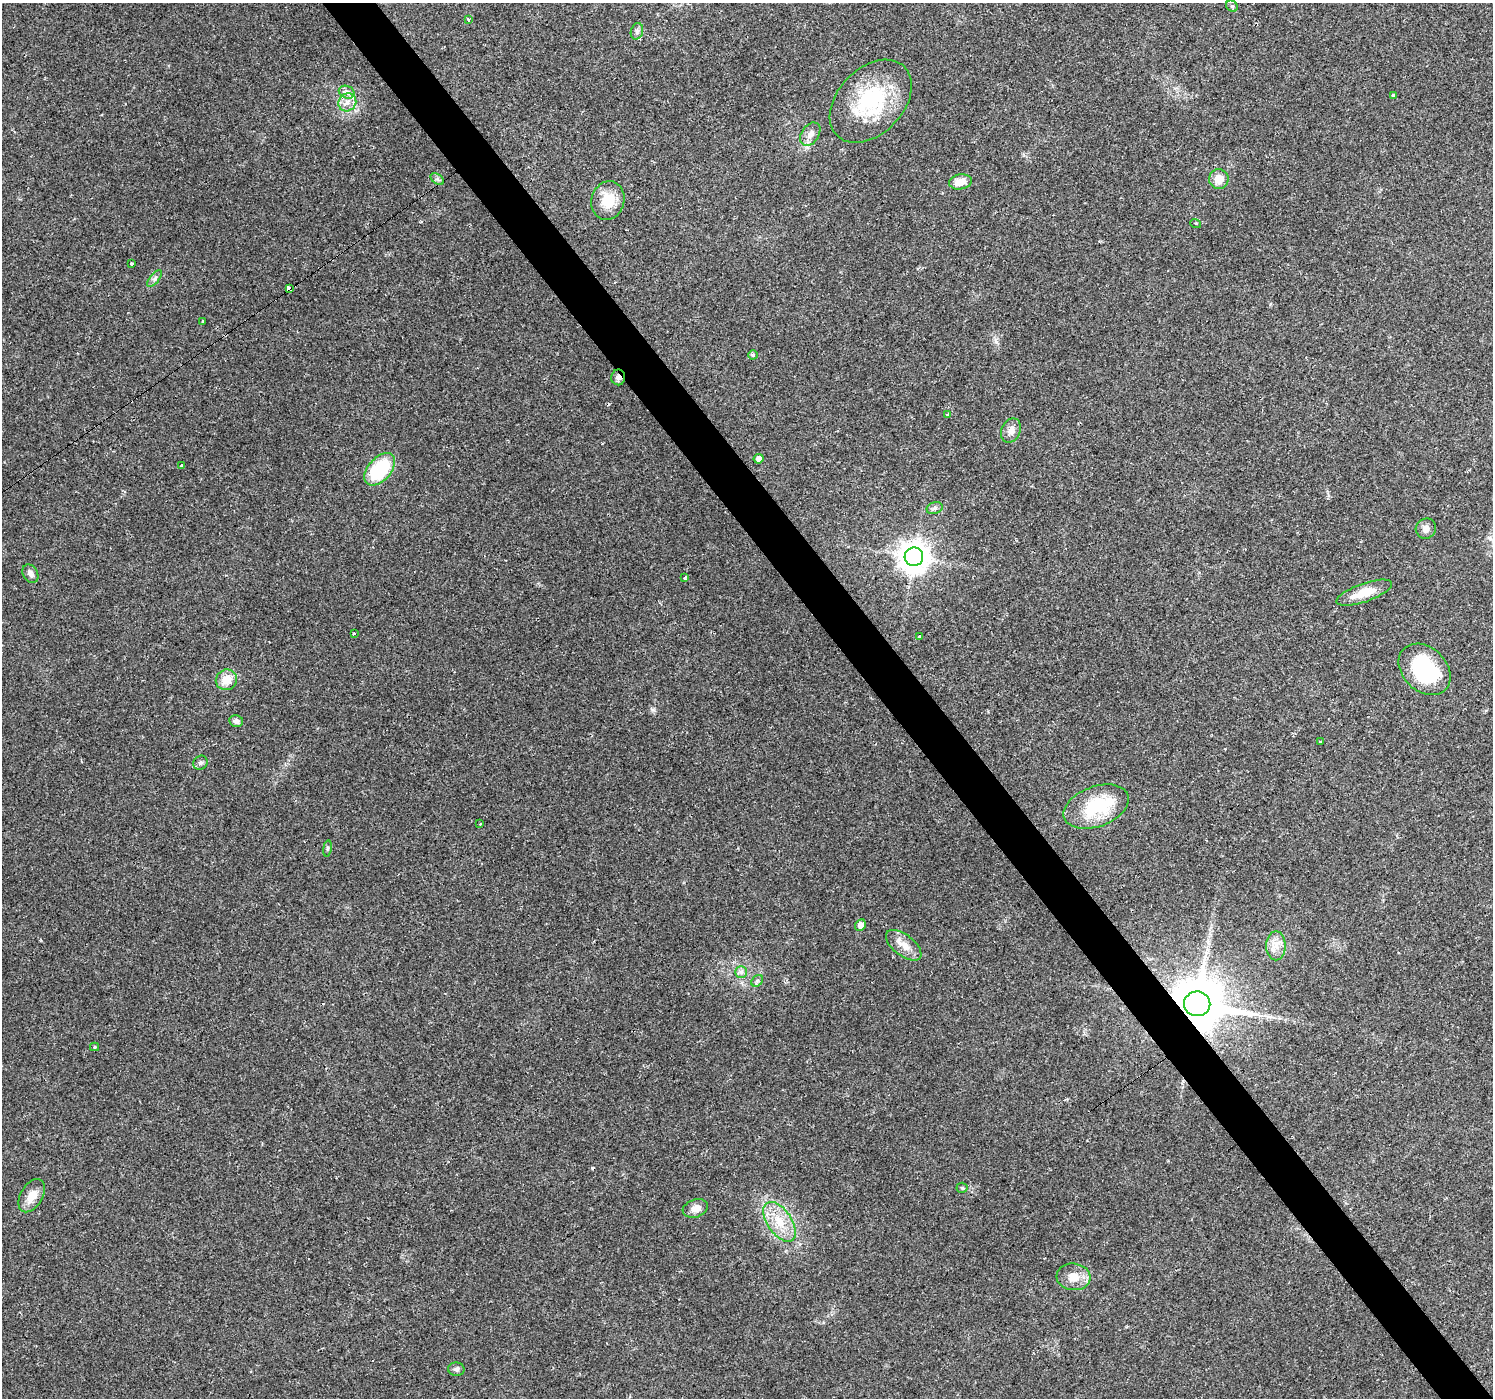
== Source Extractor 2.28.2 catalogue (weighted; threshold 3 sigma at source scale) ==
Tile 6 of 4 x 4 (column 2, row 2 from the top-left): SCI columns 1492-2982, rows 2982-4377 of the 5963 x 5900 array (HDU 1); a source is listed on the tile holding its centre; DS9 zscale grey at full resolution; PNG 1495 x 1400 px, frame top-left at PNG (2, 3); each listed source drawn as its Kron ellipse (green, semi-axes under 4 px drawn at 4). Shown black and unused: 4% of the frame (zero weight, under 2 of 3 exposures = <1% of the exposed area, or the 3 px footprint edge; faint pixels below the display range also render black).
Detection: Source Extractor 2.28.2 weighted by HDU 2 'WHT'; one run over the whole footprint, this tile lists its part. Background 0.0515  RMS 0.0052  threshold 0.0236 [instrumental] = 3 sigma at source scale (4.5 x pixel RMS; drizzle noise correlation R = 1.50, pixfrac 1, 0.0396/0.0396 arcsec/px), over >= 5 px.
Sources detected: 56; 1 inside a brighter object's white glare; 2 cosmic-ray / hot-pixel residue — neither listed nor drawn; the other 53 listed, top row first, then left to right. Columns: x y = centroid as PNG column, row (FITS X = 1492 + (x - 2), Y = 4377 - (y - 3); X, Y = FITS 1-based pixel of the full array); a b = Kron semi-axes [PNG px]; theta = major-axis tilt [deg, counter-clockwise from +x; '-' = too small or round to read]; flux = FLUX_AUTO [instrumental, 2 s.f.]
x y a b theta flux
1232 6 6 5 - 0.83
468 20 3 3 - 2.6
637 31 8 6 74 1.6
347 92 8 6 -23 2.1
1393 95 3 3 - 31
871 101 48 32 46 46
347 102 9 8 - 3.8
810 134 13 8 56 3.4
437 179 7 5 -34 1.4
1219 179 10 9 - 6.4
960 182 11 7 11 5.7
608 201 19 16 74 13
1196 224 5 4 - 0.76
131 264 3 2 - 0.65
155 278 10 4 52 1.5
289 289 4 3 - 5.5
203 322 3 3 - 1.1
753 355 4 4 - 0.79
618 377 8 7 - 1.9
947 414 3 3 - 2.2
1011 430 12 9 67 3.7
759 459 5 5 - 3.1
181 466 3 3 - 1.1
380 469 19 11 49 31
935 508 8 6 18 1.5
1426 529 10 10 - 2.7
914 557 9 9 - 750
30 574 10 7 -58 2.1
685 578 4 3 - 2.6
1364 593 29 9 19 10
354 633 3 2 - 1
919 636 4 3 - 1.4
1425 669 29 22 -44 44
226 680 11 10 - 7.8
236 721 7 6 - 1.7
1320 742 4 3 - 2
200 763 7 6 - 1.4
1096 807 34 20 20 30
480 824 3 3 - 0.73
327 848 8 4 81 0.82
860 925 6 5 - 2.9
904 945 21 10 -38 6.4
1276 946 14 9 90 5.1
741 972 6 6 - 1.3
757 981 6 5 - 1
1197 1004 13 12 - 3400
94 1047 4 4 - 0.61
962 1188 5 5 - 0.75
32 1196 18 11 59 6.9
695 1208 13 9 18 4.4
780 1222 22 12 -56 12
1073 1277 17 13 -6 7.2
456 1369 8 7 - 1.5
Overlapping masked pixels (flux is a lower limit): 3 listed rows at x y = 289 289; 618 377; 1197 1004
Unlisted compact peaks at least as high as the median listed source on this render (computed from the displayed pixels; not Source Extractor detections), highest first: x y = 996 342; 653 710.